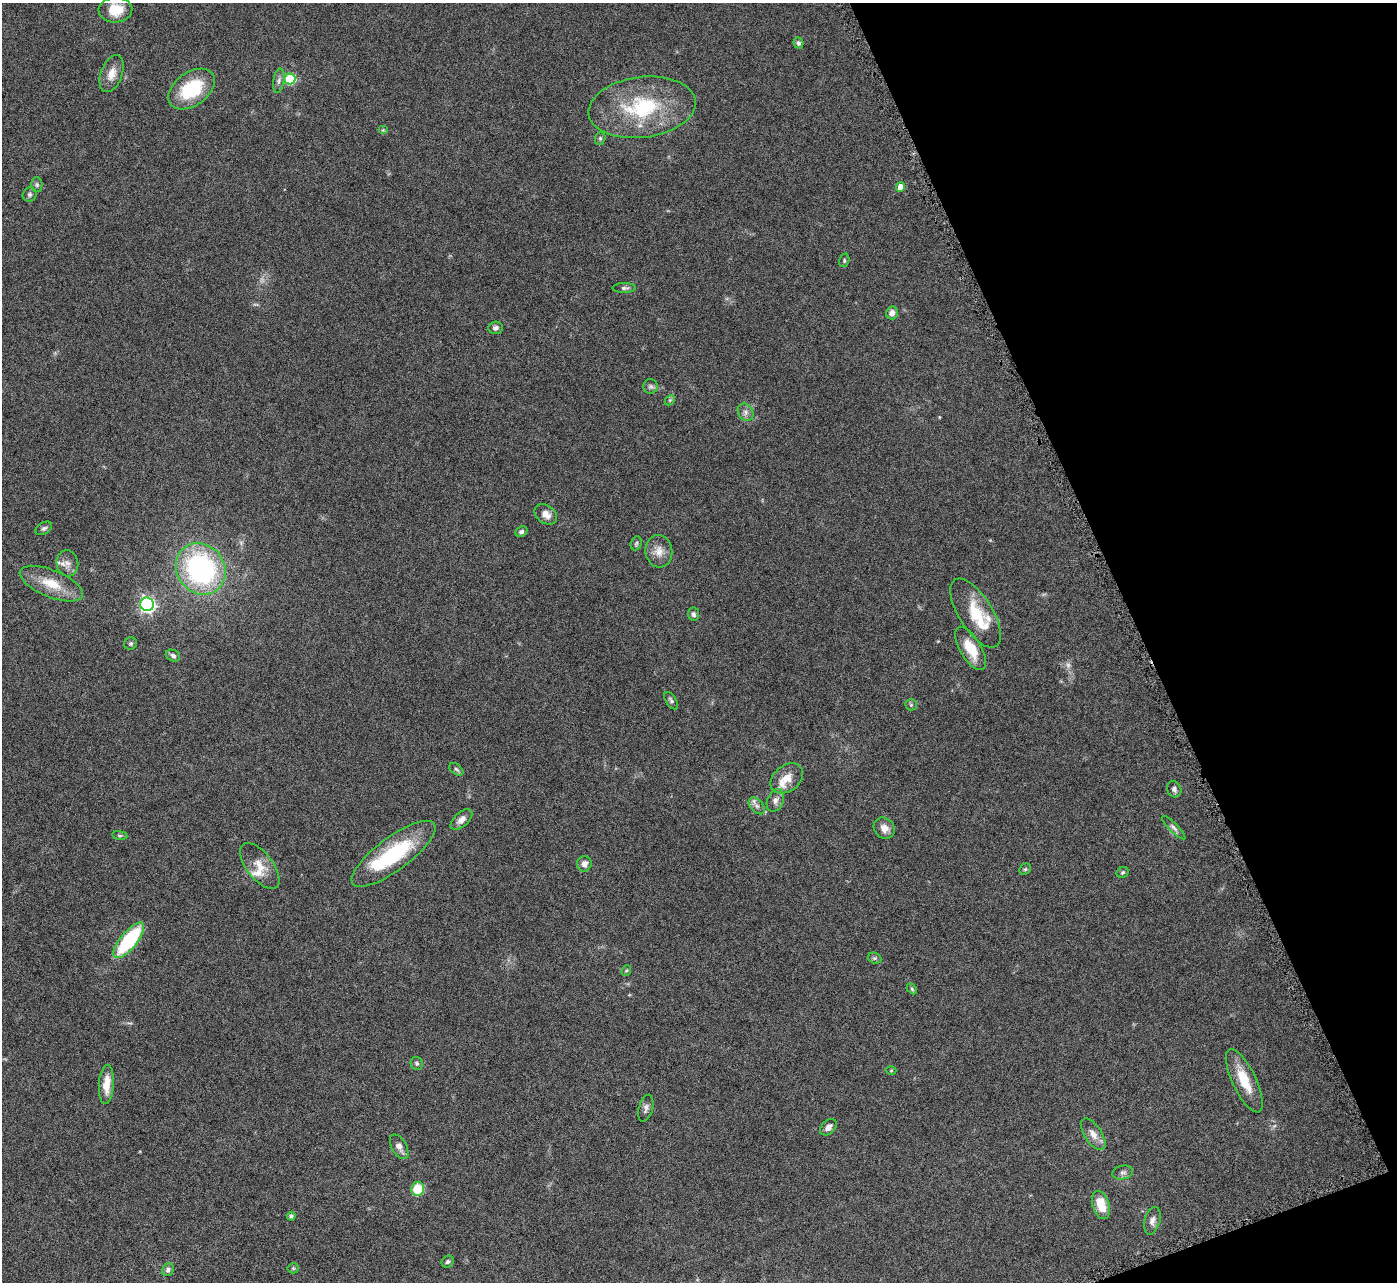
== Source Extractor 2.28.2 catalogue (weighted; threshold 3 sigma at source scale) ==
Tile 12 of 4 x 4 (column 4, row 3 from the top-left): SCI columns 4188-5582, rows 1571-2850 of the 5582 x 5570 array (HDU 1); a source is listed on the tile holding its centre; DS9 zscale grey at full resolution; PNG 1399 x 1284 px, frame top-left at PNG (2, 3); each listed source drawn as its Kron ellipse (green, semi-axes under 4 px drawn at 4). Shown black and unused: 19% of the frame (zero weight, under 4 of 8 exposures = <1% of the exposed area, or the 3 px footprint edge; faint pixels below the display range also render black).
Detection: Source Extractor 2.28.2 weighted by HDU 2 'WHT'; one run over the whole footprint, this tile lists its part. Background 0.106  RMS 0.0064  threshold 0.0264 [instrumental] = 3 sigma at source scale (4.09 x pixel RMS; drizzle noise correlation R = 1.36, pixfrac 0.8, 0.05/0.05 arcsec/px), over >= 5 px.
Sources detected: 76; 2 too faint to see at this stretch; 1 inside a brighter object's white glare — neither listed nor drawn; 4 inside a brighter listed object's ellipse — not listed separately; the other 69 listed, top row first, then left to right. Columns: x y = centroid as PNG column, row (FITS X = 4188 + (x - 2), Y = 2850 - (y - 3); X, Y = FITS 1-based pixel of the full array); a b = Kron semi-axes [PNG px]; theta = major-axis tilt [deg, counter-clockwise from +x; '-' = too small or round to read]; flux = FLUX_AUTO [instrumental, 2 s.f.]
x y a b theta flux
115 10 17 12 4 13
798 43 5 5 - 1.5
112 74 19 10 70 6.5
290 79 5 5 - 42
279 81 12 5 80 2.2
191 89 26 16 36 31
642 107 54 30 7 53
383 130 5 4 - 0.71
600 138 7 5 70 0.94
37 185 7 5 -89 1.2
901 187 5 4 - 5.8
30 194 7 6 - 1.5
844 260 7 5 73 0.96
624 288 11 5 0 1.6
892 313 6 6 - 3.3
496 328 7 6 - 1.8
651 386 7 7 - 1.5
670 400 6 4 46 0.76
746 412 9 7 -57 2.5
546 514 12 9 -35 4.6
44 528 9 6 31 1.5
521 532 6 5 - 1.4
636 543 7 5 69 1.1
659 551 16 13 -84 6.3
67 563 13 10 -76 4.5
201 569 27 24 -54 100
51 584 33 13 -22 15
147 604 7 6 - 150
976 613 39 17 -58 21
693 614 6 5 - 1.5
131 644 6 6 - 1.2
971 649 24 10 -59 14
173 656 7 5 -25 1.5
671 701 10 5 -57 1.4
911 705 6 5 - 0.98
456 769 8 5 -38 1.1
787 778 18 13 38 7.5
1174 789 8 7 - 2
775 800 12 8 66 2.8
757 806 10 6 -48 2.3
461 819 13 7 42 3.3
884 828 11 10 - 4.4
1174 828 16 4 -45 2.2
120 835 7 4 -8 0.91
393 854 51 16 37 46
584 864 8 7 - 3.4
260 866 27 13 -52 9.7
1025 869 6 5 - 0.88
1123 872 6 5 - 1
129 940 22 8 51 47
875 958 7 5 -19 1.1
626 970 6 4 68 0.8
912 989 6 4 -47 0.75
417 1063 6 6 - 1.2
891 1070 5 3 - 0.54
1244 1081 34 12 -64 15
106 1084 20 7 86 8.9
646 1108 14 7 75 2.3
828 1127 9 6 44 2.8
1093 1134 18 8 -57 4.8
399 1147 13 7 -60 3.5
1123 1172 10 7 11 2
418 1189 7 6 - 17
1101 1205 14 8 -73 12
291 1216 4 4 - 1.5
1152 1221 14 8 74 3.1
448 1262 6 5 - 1.3
293 1268 5 5 - 0.77
168 1270 7 5 56 2